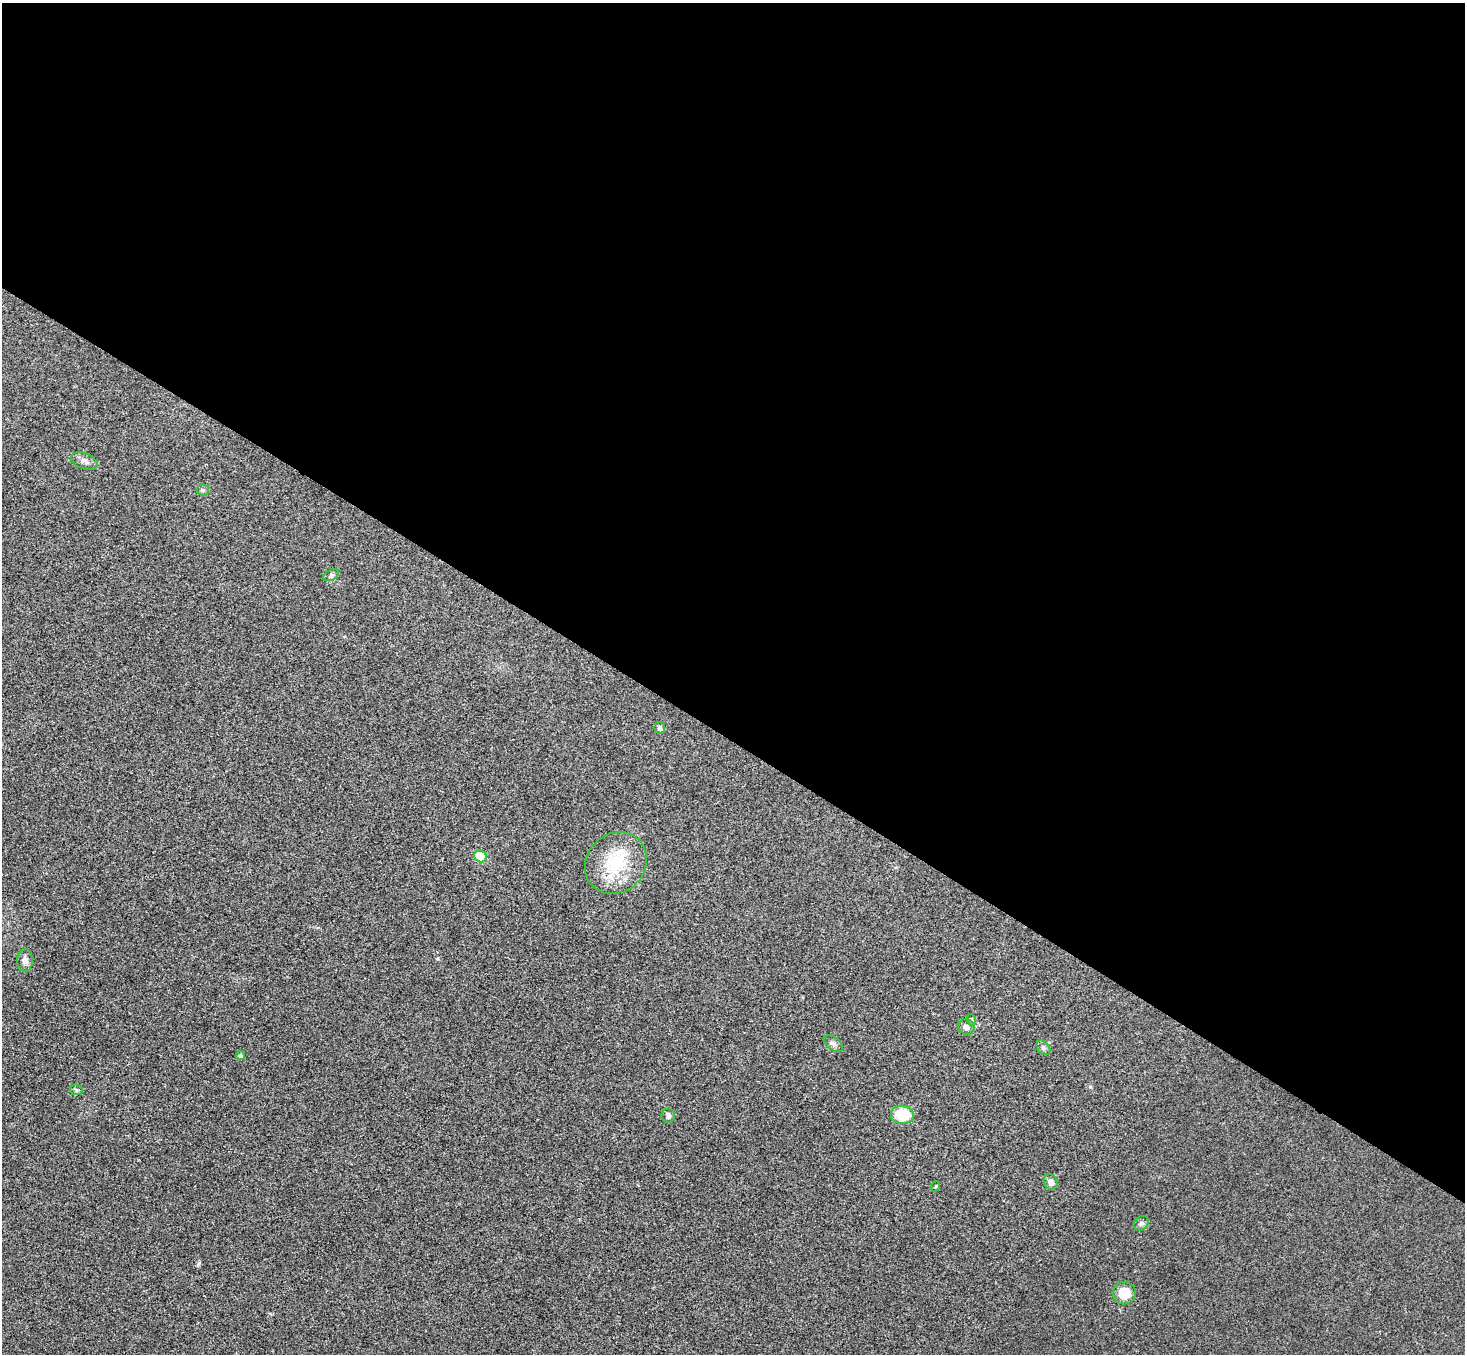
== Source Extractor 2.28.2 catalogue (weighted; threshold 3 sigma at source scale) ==
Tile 3 of 4 x 4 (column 3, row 1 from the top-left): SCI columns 2963-4425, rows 4255-5606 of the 5927 x 5945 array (HDU 1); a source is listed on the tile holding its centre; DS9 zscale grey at full resolution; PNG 1467 x 1356 px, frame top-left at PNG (2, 3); each listed source drawn as its Kron ellipse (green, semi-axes under 4 px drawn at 4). Shown black and unused: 55% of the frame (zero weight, under 3 of 4 exposures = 6% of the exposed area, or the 3 px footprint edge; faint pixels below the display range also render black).
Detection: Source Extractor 2.28.2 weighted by HDU 2 'WHT'; one run over the whole footprint, this tile lists its part. Background 0.0304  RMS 0.0054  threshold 0.0243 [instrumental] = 3 sigma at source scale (4.5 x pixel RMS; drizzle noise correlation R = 1.50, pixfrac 1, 0.05/0.05 arcsec/px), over >= 5 px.
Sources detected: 20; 1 inside a brighter listed object's ellipse — not listed separately; the other 19 listed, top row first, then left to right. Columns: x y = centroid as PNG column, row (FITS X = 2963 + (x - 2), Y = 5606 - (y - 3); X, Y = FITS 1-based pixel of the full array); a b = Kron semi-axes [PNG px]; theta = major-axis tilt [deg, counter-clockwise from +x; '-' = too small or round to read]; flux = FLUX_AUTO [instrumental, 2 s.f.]
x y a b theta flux
84 461 14 7 -19 2.6
203 490 6 6 - 1.1
331 575 8 5 25 1.1
660 728 5 5 - 1.4
480 856 6 5 - 15
616 863 33 29 46 27
25 960 11 8 90 2.7
972 1020 6 4 -70 0.75
966 1027 8 7 - 2.4
833 1044 11 6 -37 1.8
1043 1048 8 6 -52 1.3
240 1056 4 4 - 1.1
76 1090 6 5 - 0.99
902 1115 11 9 -4 17
668 1116 7 7 - 1.2
1051 1182 8 6 -67 2.6
936 1186 5 3 - 0.45
1141 1223 8 6 45 1.4
1124 1293 11 11 - 10
Unlisted compact peaks at least as high as the median listed source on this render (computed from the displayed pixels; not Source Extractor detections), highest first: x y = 199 1263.